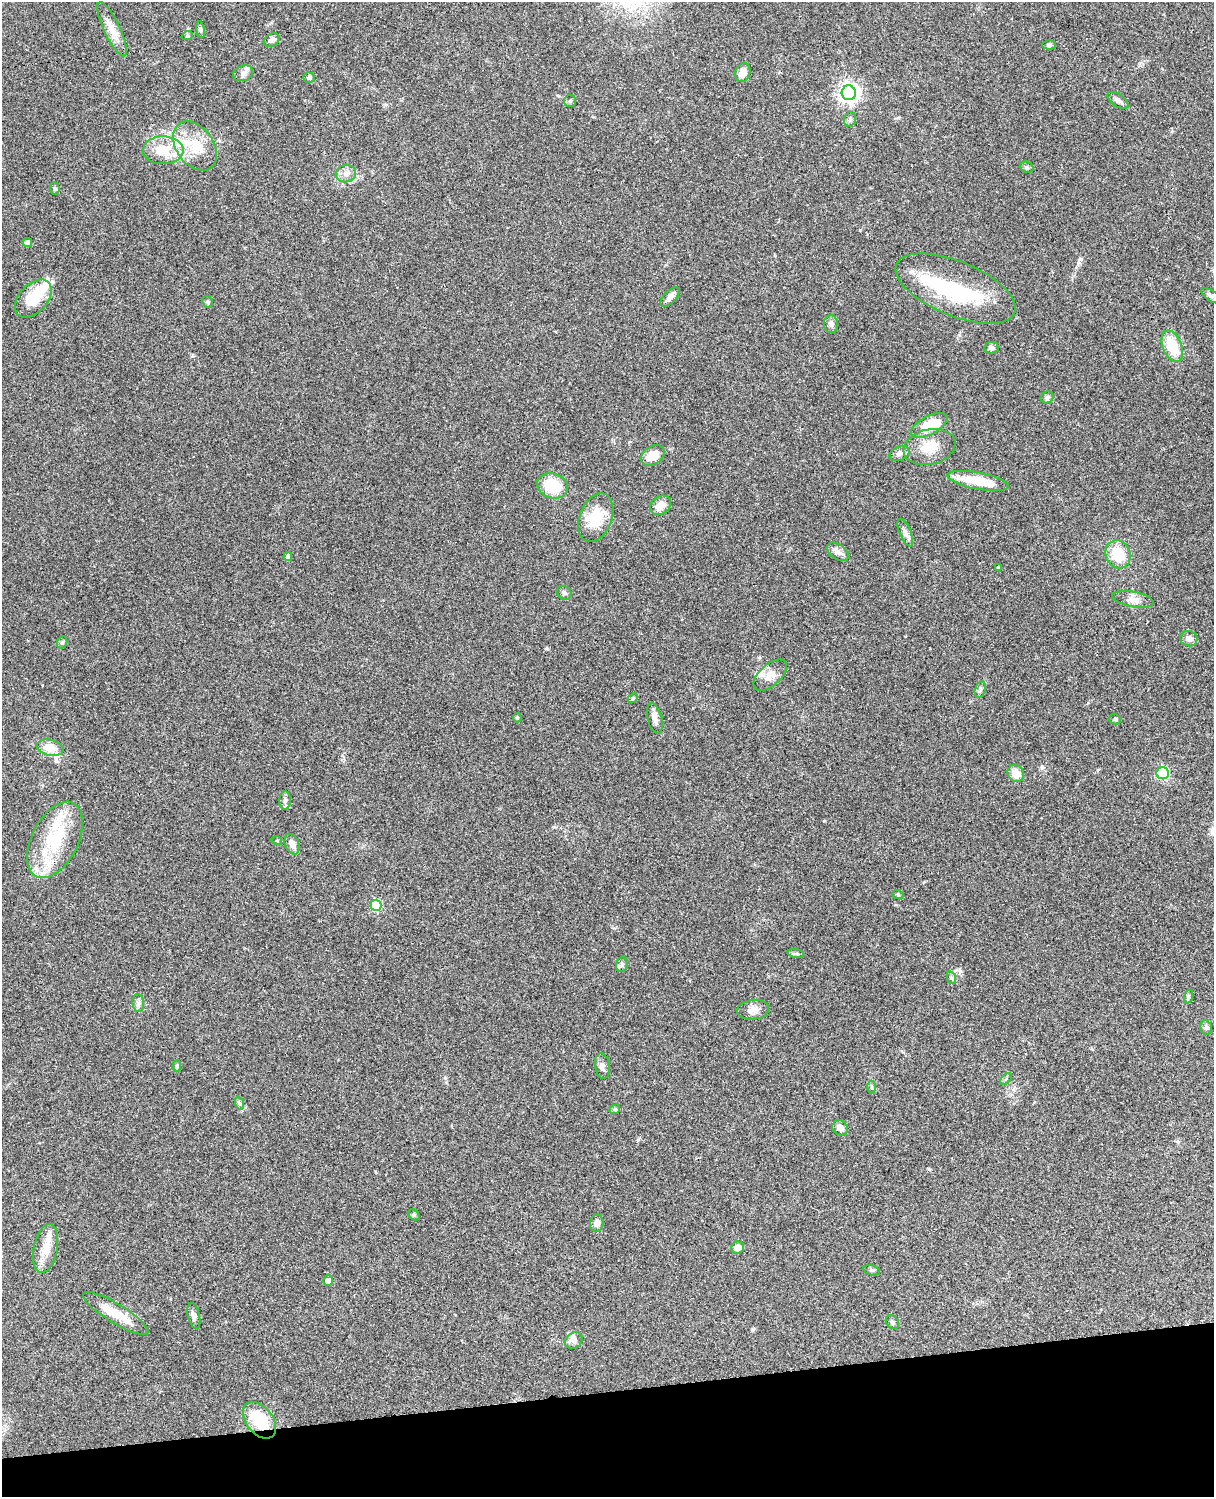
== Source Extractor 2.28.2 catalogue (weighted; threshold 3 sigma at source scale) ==
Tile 10 of 4 x 3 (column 2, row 3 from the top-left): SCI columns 1333-2544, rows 277-1771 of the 5086 x 4925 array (HDU 1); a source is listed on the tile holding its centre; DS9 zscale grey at full resolution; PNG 1216 x 1499 px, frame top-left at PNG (2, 2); each listed source drawn as its Kron ellipse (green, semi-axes under 4 px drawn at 4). Shown black and unused: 7% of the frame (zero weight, under 3 of 4 exposures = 6% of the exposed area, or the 3 px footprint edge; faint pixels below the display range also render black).
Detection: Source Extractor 2.28.2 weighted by HDU 2 'WHT'; one run over the whole footprint, this tile lists its part. Background 0.0994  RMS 0.0064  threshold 0.0289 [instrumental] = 3 sigma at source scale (4.5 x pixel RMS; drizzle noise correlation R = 1.50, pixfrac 1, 0.05/0.05 arcsec/px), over >= 5 px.
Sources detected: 94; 4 inside a brighter object's white glare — neither listed nor drawn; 6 inside a brighter listed object's ellipse — not listed separately; the other 84 listed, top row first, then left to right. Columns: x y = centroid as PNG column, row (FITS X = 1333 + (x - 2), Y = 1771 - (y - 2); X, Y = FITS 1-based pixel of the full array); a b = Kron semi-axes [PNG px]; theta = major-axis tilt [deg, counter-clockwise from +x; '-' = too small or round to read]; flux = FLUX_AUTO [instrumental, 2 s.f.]
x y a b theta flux
112 29 30 8 -65 7.4
200 30 8 4 -82 1.1
187 36 6 3 18 0.76
272 40 8 6 27 2.4
1049 45 7 4 -1 1.1
743 72 10 7 71 5.4
243 73 10 7 21 2.9
309 78 6 5 - 1.3
849 93 7 7 - 310
1118 100 12 6 -35 2.2
570 101 6 6 - 1.1
850 119 7 5 73 1.6
195 146 27 18 -54 18
163 150 20 14 -1 16
1027 167 7 5 -21 1.1
346 174 10 8 16 3.7
55 189 6 5 - 1
28 243 4 4 - 3.5
956 289 64 27 -22 58
1211 296 11 5 -34 1.8
670 297 12 6 46 3.3
33 299 22 14 47 18
208 302 6 5 - 1.2
831 324 9 7 -83 2.4
1172 346 16 9 -68 18
991 348 7 6 - 2.5
1047 397 7 5 28 1.4
929 425 20 9 28 22
929 447 26 17 14 14
899 453 10 7 25 2.5
653 455 13 9 35 9.5
978 481 31 8 -11 19
553 486 15 12 -18 19
660 505 11 8 36 6.7
596 518 25 16 69 18
905 533 15 5 -67 2.6
838 552 12 7 -34 3.1
1118 554 14 12 -66 16
288 557 4 4 - 2.3
998 567 4 4 - 0.66
564 593 7 6 - 1.5
1133 599 21 7 -10 4.6
1189 639 8 7 - 3.2
62 642 6 5 - 1
770 675 20 10 42 6.3
980 690 8 5 72 1.5
633 698 6 4 44 0.77
517 718 5 4 - 0.79
655 719 16 7 -76 3.6
1115 719 6 5 - 1.1
50 748 13 8 -12 11
1016 773 9 7 -57 8.7
1163 773 6 6 - 67
285 800 9 6 88 1.8
55 840 41 23 63 40
277 841 5 3 - 0.53
292 844 11 7 -67 3.6
898 895 6 3 -20 0.64
376 905 5 5 - 35
796 953 8 4 -8 1.1
622 964 8 5 76 1.4
952 978 6 4 -71 1.1
1188 997 7 4 72 1
138 1003 9 6 -83 2
753 1010 16 10 7 4.7
1206 1028 7 5 -73 1.5
177 1066 5 4 - 1.1
602 1066 13 7 -81 2.8
1006 1079 7 4 45 1
871 1087 6 4 89 0.89
239 1103 7 4 -71 1.1
615 1109 6 4 40 0.76
840 1128 8 7 - 3.5
414 1215 6 5 - 0.99
597 1223 9 7 83 3.4
46 1248 25 12 79 9.2
737 1248 6 6 - 5.6
872 1270 8 5 -18 1.1
328 1281 5 5 - 3.1
116 1313 38 9 -31 13
194 1316 13 6 -77 2.6
892 1322 7 6 - 1.4
574 1340 9 7 38 2.6
259 1420 21 13 -52 22
Overlapping masked pixels (flux is a lower limit): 1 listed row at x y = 259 1420
Unlisted compact peaks at least as high as the median listed source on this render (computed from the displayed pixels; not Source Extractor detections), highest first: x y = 929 1169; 860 230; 824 821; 753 1329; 445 1078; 638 1139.